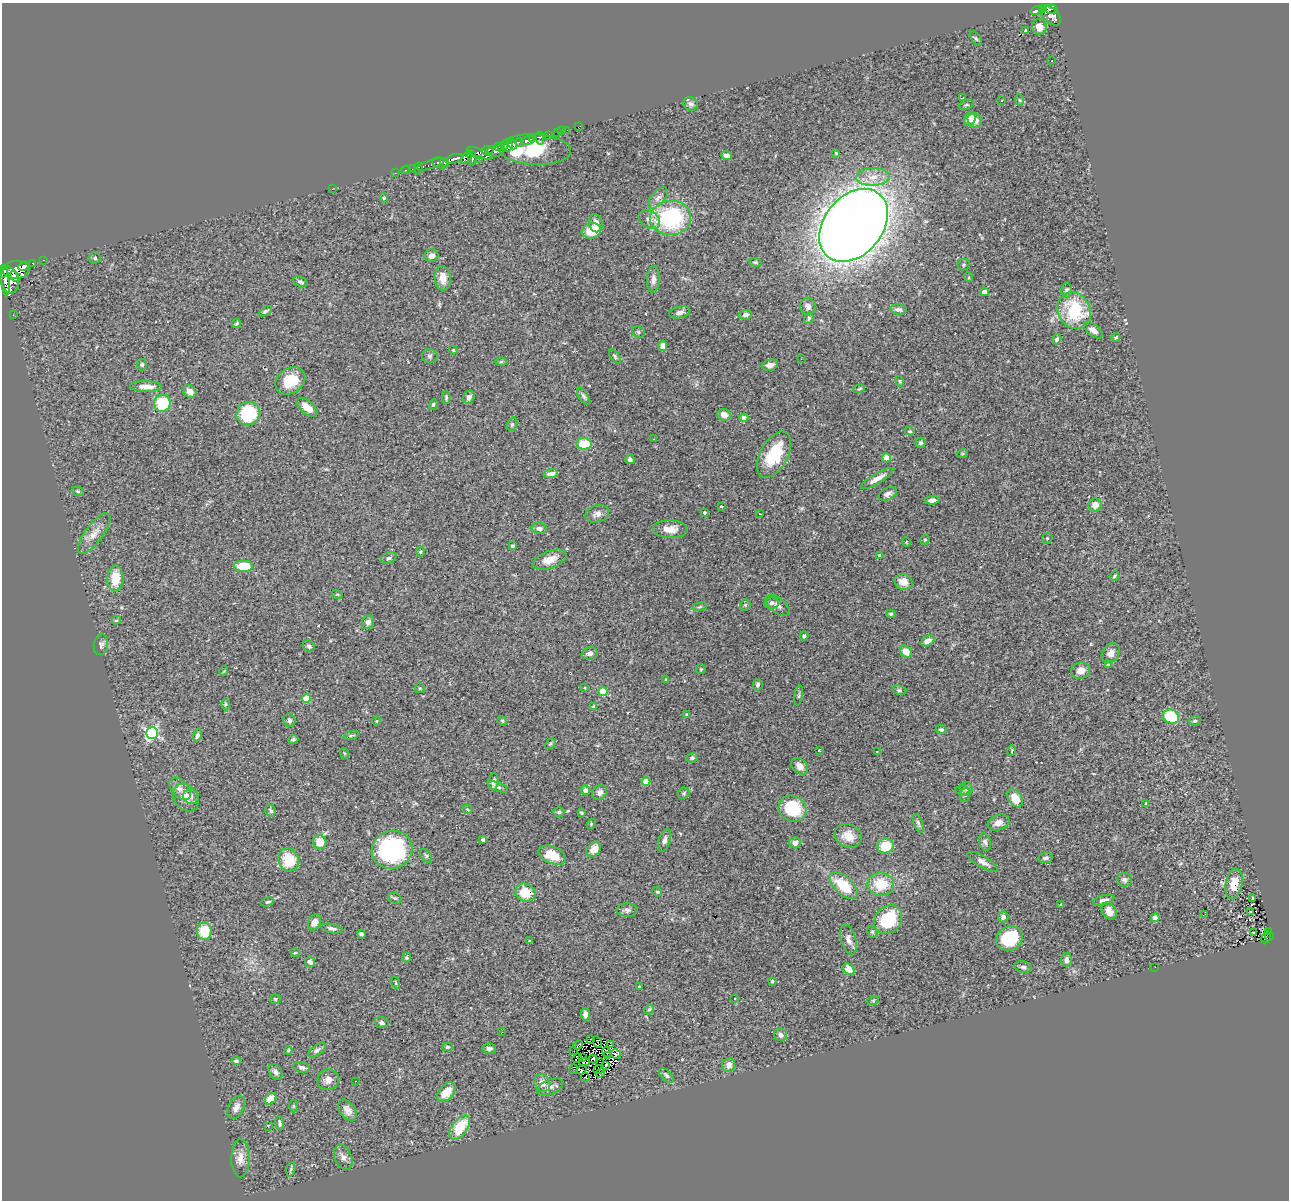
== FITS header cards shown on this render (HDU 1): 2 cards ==
NAXIS1  =                 1287
NAXIS2  =                 1198

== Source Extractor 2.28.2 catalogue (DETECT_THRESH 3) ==
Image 1287 x 1198 px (HDU 1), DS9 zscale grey, 1 PNG px = 1 image px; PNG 1291 x 1202 px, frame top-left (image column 1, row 1198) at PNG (2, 3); each listed source drawn as its Kron ellipse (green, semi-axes under 4 px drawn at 4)
Background 0.902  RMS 0.07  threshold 0.211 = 3 sigma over >= 5 px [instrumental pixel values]
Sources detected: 318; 3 with non-positive FLUX_AUTO (blend fragments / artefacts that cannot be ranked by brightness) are neither listed nor drawn; the other 315 listed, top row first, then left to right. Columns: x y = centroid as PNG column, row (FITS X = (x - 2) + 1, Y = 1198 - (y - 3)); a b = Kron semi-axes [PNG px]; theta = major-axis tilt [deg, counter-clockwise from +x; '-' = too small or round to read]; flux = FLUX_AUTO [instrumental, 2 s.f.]
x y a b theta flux
1043 9 4 3 - 91
1051 9 7 4 -14 210
1036 11 6 4 12 85
1051 16 11 7 -44 610
1039 27 8 7 - 35
1026 30 3 3 - 13
976 38 8 4 -53 8.3
1052 61 2 2 - 2.4
962 98 4 2 - 4.9
1002 100 3 3 - 8.5
1019 100 5 3 - 5.4
691 104 7 6 - 18
966 105 7 5 18 8
970 119 7 5 61 41
975 120 8 6 -57 51
578 127 4 2 - 7.7
567 130 2 2 - 12
561 131 3 2 - 28
558 132 3 2 - 32
548 135 3 3 - 210
540 138 7 3 -81 190
533 139 4 3 - 410
528 140 7 3 17 650
520 142 4 3 - 160
512 144 5 3 - 530
508 146 5 4 - 1200
499 147 3 2 - 81
504 147 4 3 - 360
487 150 6 4 12 310
535 150 36 15 -3 440
495 151 8 6 -2 460
480 153 13 4 -19 580
836 153 3 2 - 4.4
726 156 5 4 - 23
467 157 8 4 50 230
472 157 7 4 -82 420
454 159 9 4 17 1200
480 159 2 2 - 10
444 162 4 3 - 260
440 163 8 5 -19 530
430 164 14 3 17 92
412 169 3 2 - 11
418 169 6 3 80 32
406 170 5 3 - 27
395 173 3 2 - 7.3
873 177 16 9 3 56
332 189 3 2 - 7.6
384 198 5 4 - 6.9
658 198 13 6 48 26
671 218 20 17 7 520
649 219 11 8 -32 30
596 223 9 7 -76 30
853 225 41 29 50 9300
591 231 10 7 16 100
431 256 7 6 - 28
95 258 5 5 - 10
43 260 2 2 - 7.1
755 262 6 4 -3 6.6
33 263 3 3 - 85
964 265 6 5 - 8.2
24 266 6 4 22 650
16 270 13 9 5 2600
3 272 6 4 67 1100
14 276 6 4 -58 590
968 277 5 3 - 5
443 278 12 8 -86 50
653 279 13 6 88 25
5 280 16 4 -83 2000
10 280 14 9 -78 2100
300 282 7 5 -26 11
1067 290 7 5 -89 10
984 292 4 4 - 49
808 306 9 7 -82 23
898 309 8 5 -5 16
265 311 7 4 31 9
1074 311 19 16 -61 300
680 312 11 5 12 17
13 315 2 2 - 6.3
745 315 7 5 8 15
809 318 6 4 76 9.1
237 323 4 3 - 6.2
1093 330 11 6 -38 31
638 332 7 5 -22 9.4
1116 337 5 4 - 7.2
1057 339 5 4 - 11
663 346 5 4 - 32
453 350 4 4 - 4.3
430 356 8 7 - 11
615 356 8 4 -54 9
801 359 2 2 - 2.6
501 362 6 4 1 6.2
142 364 6 4 -90 7.4
770 365 8 5 14 25
290 381 16 12 33 120
900 381 5 4 - 5.8
146 387 16 5 -2 40
859 389 6 3 15 6.9
190 392 7 5 -46 31
584 396 10 4 -56 11
446 397 6 3 -90 7.2
469 397 7 5 60 19
162 403 8 8 - 190
433 405 5 4 - 7
307 407 12 6 -41 55
248 413 12 11 - 290
724 415 6 5 - 31
744 418 4 4 - 31
512 424 7 5 71 9.6
910 431 5 4 - 6.2
654 439 3 2 - 4.1
921 443 5 5 - 8.4
584 444 7 6 - 140
962 454 6 3 18 5.4
774 455 25 14 61 210
886 458 4 4 - 88
630 459 5 4 - 13
551 474 7 4 9 25
877 479 18 5 31 42
78 491 6 4 -21 7.7
888 494 10 6 27 19
932 500 7 4 7 20
1095 505 6 6 - 43
721 506 3 3 - 6.5
704 513 4 3 - 8.9
597 514 12 8 17 25
760 514 3 2 - 2.8
539 528 8 5 -9 17
670 529 17 9 -2 52
94 533 24 9 53 54
1047 538 6 5 - 6.2
925 540 5 4 - 4.8
906 542 5 3 - 3.6
513 546 3 3 - 13
420 552 4 4 - 6.7
879 555 4 3 - 7
389 558 8 5 23 13
549 560 18 8 20 55
244 566 10 6 0 100
1114 576 5 3 - 5.7
115 578 13 8 87 100
903 582 9 8 - 51
337 594 5 3 - 3.7
771 603 7 6 - 12
745 605 6 5 - 6.8
778 605 14 7 -37 24
700 607 7 3 10 7
891 614 5 4 - 7.4
116 620 5 4 - 6.7
368 622 7 6 - 15
804 636 4 3 - 7.7
928 641 7 5 29 33
101 645 10 7 80 17
309 646 6 5 - 11
906 652 6 5 - 48
590 653 8 6 15 16
1111 653 11 8 55 35
1108 665 4 3 - 5.2
701 669 5 5 - 5.7
1080 670 9 8 - 39
224 671 5 3 - 3.8
666 679 4 3 - 5
758 685 6 5 - 9.8
420 688 5 4 - 5.2
585 688 4 3 - 5
899 690 7 5 -9 8
603 692 4 4 - 150
799 696 10 3 80 6.7
306 698 4 4 - 110
226 704 6 4 90 7
594 707 4 3 - 9.4
687 714 3 3 - 3.9
1171 717 8 7 - 240
289 720 6 6 - 10
377 721 5 3 - 3.8
502 721 5 4 - 6
1195 721 6 4 18 6.5
941 730 5 4 - 9.3
152 733 6 6 - 830
197 735 6 4 71 12
351 735 8 4 17 9
293 740 5 4 - 8.5
550 744 6 4 44 7
819 750 3 3 - 4.6
1012 751 5 3 - 4.6
877 752 2 2 - 4.8
344 753 5 3 - 4.2
692 758 6 4 19 8.7
800 766 9 7 -43 38
493 781 8 5 83 20
646 782 4 4 - 89
498 787 10 4 -21 11
180 789 13 8 -48 29
966 789 7 6 - 13
585 790 5 4 - 21
962 790 7 5 0 9.2
600 792 8 6 45 21
684 793 6 5 - 8.2
965 795 7 4 73 9
191 797 8 7 - 17
186 798 15 11 -52 59
1015 798 10 6 -58 73
1146 803 4 4 - 12
467 809 5 3 - 5.4
792 809 14 12 -26 220
271 811 6 5 - 11
559 812 5 4 - 8.6
581 813 4 3 - 5.7
918 823 10 4 -69 11
998 823 11 7 21 30
591 824 5 4 - 5.2
848 836 14 11 -26 65
483 840 3 3 - 17
664 840 11 6 71 18
320 842 7 6 - 80
985 842 9 6 -72 13
795 843 6 6 - 26
886 846 8 7 - 110
594 849 8 6 51 43
392 850 20 19 - 620
552 855 14 8 -24 95
426 856 7 5 -54 9
1045 858 7 5 9 9.1
289 860 11 10 - 130
983 862 17 5 -30 27
1124 880 7 6 - 17
881 884 13 11 -8 130
1234 884 15 8 79 84
844 885 17 9 -44 170
657 892 5 4 - 5.3
525 893 10 9 - 100
395 898 7 5 -19 8.5
1252 898 3 2 - 3.8
1104 900 11 5 15 21
267 902 6 4 19 6.9
1061 905 3 3 - 4.6
627 910 10 6 -4 17
1109 911 9 7 -56 35
1251 912 3 2 - 2.8
1205 914 4 2 - 12
1003 917 5 5 - 20
1155 918 4 4 - 79
888 920 15 13 50 240
314 922 8 6 62 30
332 928 11 4 -12 14
204 931 8 7 - 140
872 932 6 4 -69 6.7
1268 932 3 2 - 5.2
1254 933 3 3 - 8.5
361 934 4 3 - 12
1270 936 4 3 - 12
1266 937 6 3 64 22
1009 938 14 12 30 230
848 939 15 7 -75 30
529 941 3 3 - 3.8
295 953 5 3 - 4.8
407 958 5 4 - 6.8
1067 960 7 5 90 20
310 962 5 5 - 22
1023 967 8 6 -14 14
1155 967 3 2 - 8.7
849 969 6 5 - 35
772 981 3 3 - 5.2
396 983 6 2 -71 4.1
639 987 3 3 - 4.2
275 999 5 4 - 6.9
735 999 3 2 - 10
873 1001 6 4 20 5.2
649 1009 5 3 - 6.4
585 1014 6 4 -84 21
381 1023 7 5 -19 12
502 1032 3 3 - 2.9
780 1035 6 6 - 16
591 1039 3 2 - 2.5
597 1042 6 2 -62 2.2
578 1045 5 2 - 12
610 1045 3 2 - 1.6
447 1047 5 4 - 6.1
489 1049 7 5 3 15
288 1050 4 3 - 5.5
317 1050 10 5 35 14
574 1051 2 2 - 2.4
606 1052 5 4 - 3.8
616 1054 5 4 - 19
608 1056 3 3 - 8.1
582 1057 4 2 - 4.9
577 1058 5 3 - 0.053
593 1059 5 3 - 4.2
236 1061 4 3 - 9.8
584 1062 5 3 - 7.2
600 1062 2 2 - 7.6
606 1065 3 2 - 11
729 1065 7 6 - 37
302 1067 8 5 -14 15
574 1069 5 2 - 7.4
582 1070 5 2 - 3.4
599 1070 5 2 - 1.7
275 1072 8 6 -54 17
601 1073 5 3 - 13
666 1075 9 5 -44 11
585 1077 4 3 - 4.4
328 1080 11 10 - 32
356 1081 2 2 - 2.9
542 1083 9 7 -68 32
550 1087 13 7 22 24
446 1092 11 7 48 66
271 1099 6 5 - 99
293 1106 6 4 89 6.3
236 1107 12 7 63 26
348 1110 12 7 -54 28
280 1123 7 4 -82 12
268 1127 3 2 - 33
460 1128 14 7 54 150
343 1157 13 8 -67 27
240 1158 19 9 90 44
291 1169 7 3 72 7.5
At the frame edge (FLAGS 8, measured only in part): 1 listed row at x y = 3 272
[3 non-positive-flux detections neither listed nor drawn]